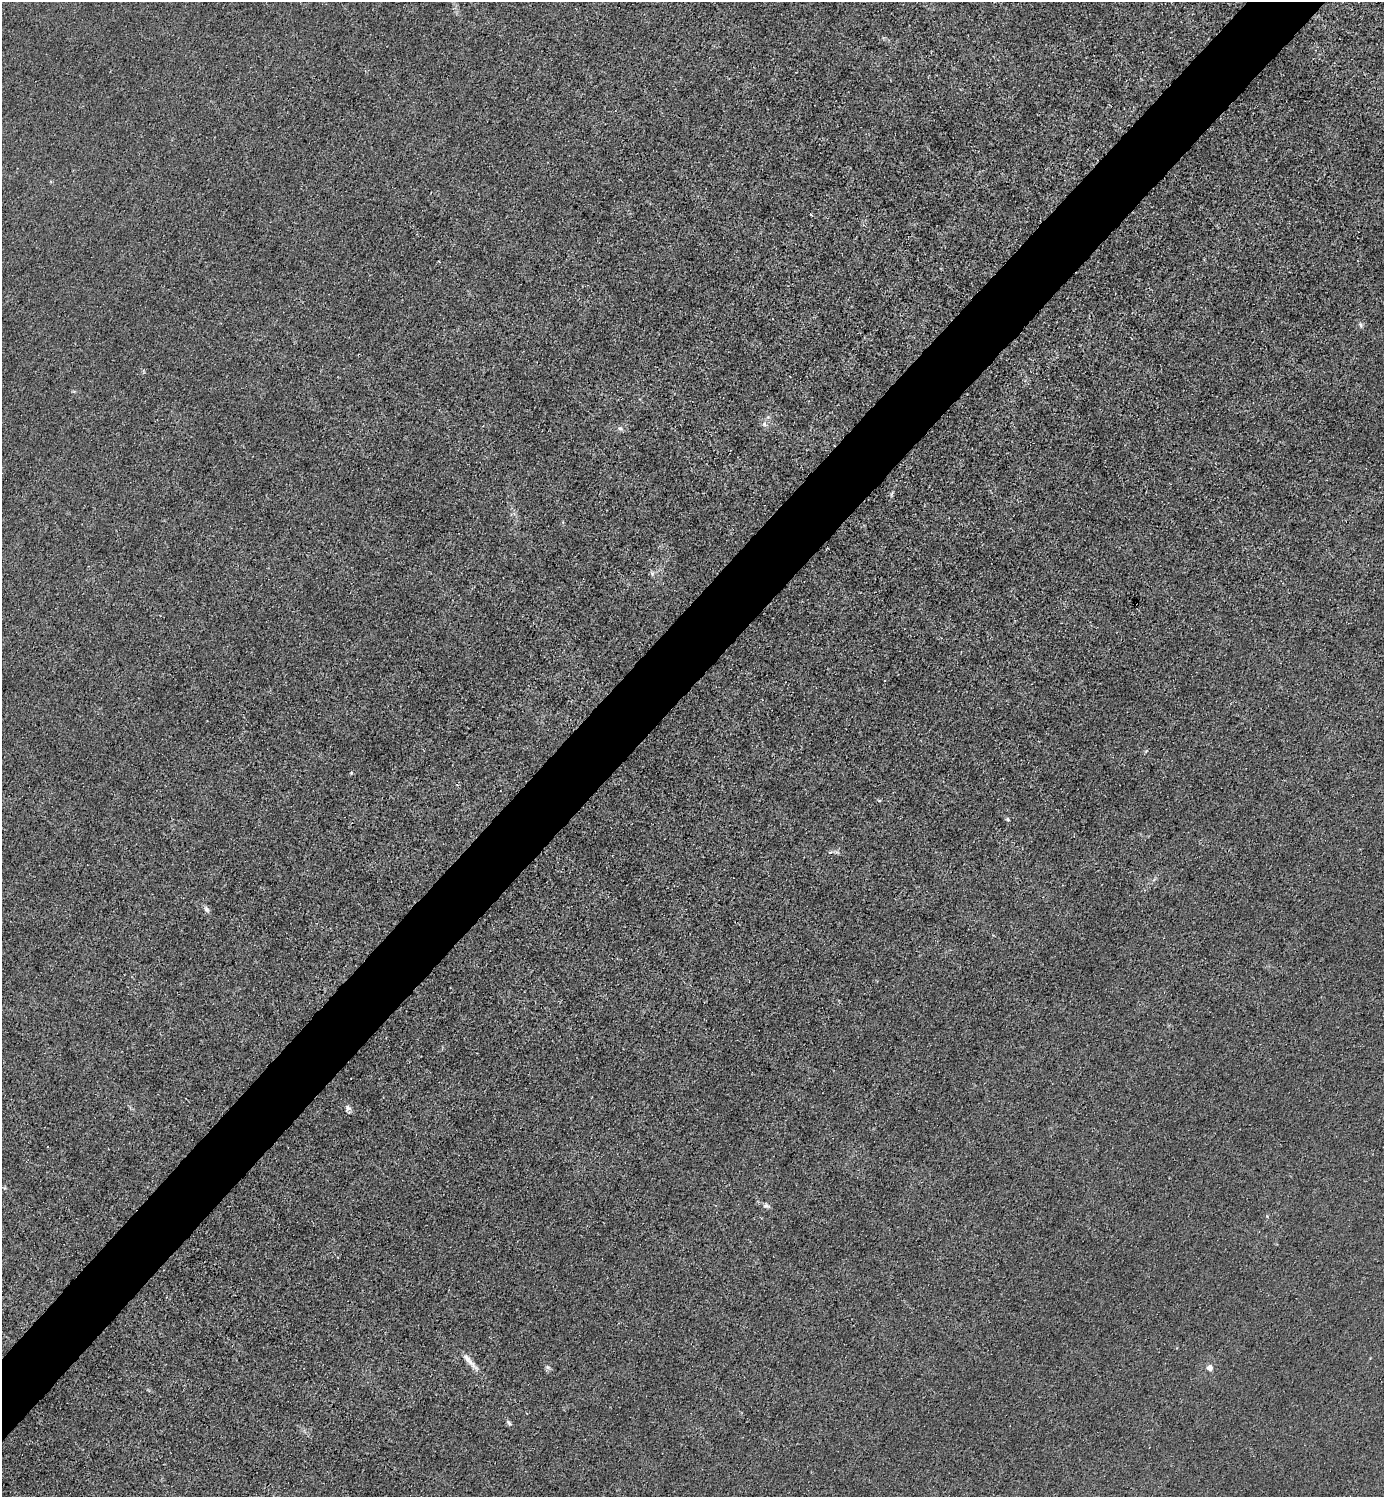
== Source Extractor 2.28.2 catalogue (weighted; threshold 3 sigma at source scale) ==
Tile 10 of 4 x 4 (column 2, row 3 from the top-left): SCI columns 1683-3064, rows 1498-2992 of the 5985 x 5985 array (HDU 1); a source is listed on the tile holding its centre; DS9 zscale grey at full resolution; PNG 1386 x 1499 px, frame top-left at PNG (2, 2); no overlay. Shown black and unused: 5% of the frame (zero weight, under 3 of 4 exposures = <1% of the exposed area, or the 3 px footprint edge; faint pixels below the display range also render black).
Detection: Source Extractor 2.28.2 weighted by HDU 2 'WHT'; one run over the whole footprint, this tile lists its part. Background 0.0213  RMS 0.0062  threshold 0.0279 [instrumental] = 3 sigma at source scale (4.5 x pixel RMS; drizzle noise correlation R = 1.50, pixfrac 1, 0.05/0.05 arcsec/px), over >= 5 px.
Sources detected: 16; all 16 listed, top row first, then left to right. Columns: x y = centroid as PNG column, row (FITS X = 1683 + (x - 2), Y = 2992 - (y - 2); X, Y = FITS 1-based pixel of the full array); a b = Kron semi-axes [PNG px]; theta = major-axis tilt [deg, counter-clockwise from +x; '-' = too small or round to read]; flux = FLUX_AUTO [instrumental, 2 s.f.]
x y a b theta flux
811 214 4 2 - 0.91
1361 325 6 4 -87 1.1
764 424 6 6 - 1.6
620 428 7 5 -8 1.4
891 493 9 3 69 0.99
652 573 7 5 -79 1.3
351 773 4 3 - 0.54
1008 819 6 4 -55 0.85
831 852 6 5 - 1.1
206 909 8 6 -55 1.8
347 1108 10 7 79 2.1
766 1206 11 5 -20 1.8
469 1361 28 6 -49 5.6
547 1367 7 6 - 1.3
1210 1368 9 8 - 2.8
509 1423 9 5 -58 1.4